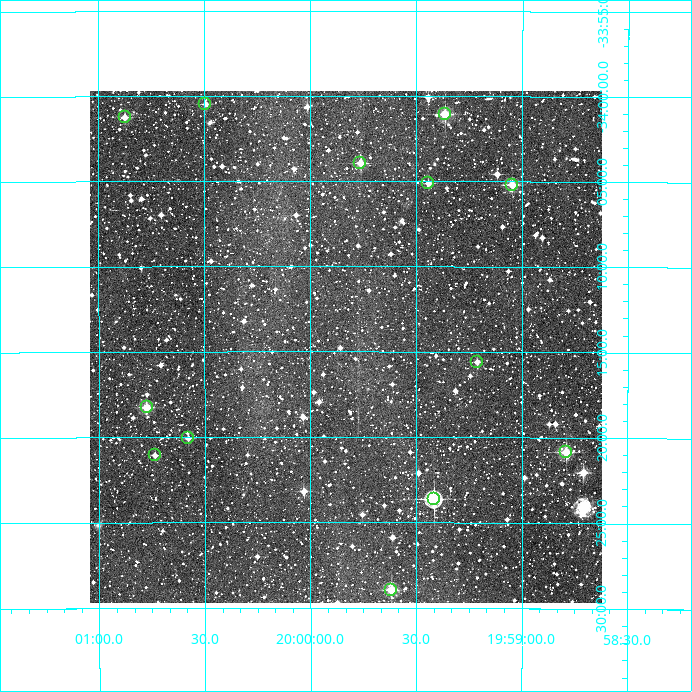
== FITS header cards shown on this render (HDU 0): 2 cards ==
NAXIS1  =                  512
NAXIS2  =                  512

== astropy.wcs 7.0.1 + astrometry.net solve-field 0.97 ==
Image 512 x 512 px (HDU 0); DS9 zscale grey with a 90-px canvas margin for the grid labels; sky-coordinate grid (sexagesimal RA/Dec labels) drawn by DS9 from the SOLVED WCS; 13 Tycho-2 reference stars matched to detected sources circled (green)
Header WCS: RA---TAN/DEC--TAN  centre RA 19:59:50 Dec -34:15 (299.96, -34.24 deg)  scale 3.52 arcsec/px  FOV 30.0' x 30.0'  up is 0 deg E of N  parity normal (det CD < 0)
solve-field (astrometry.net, Tycho-2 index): VERIFIED the header's WCS against the Tycho-2 star catalogue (verified at 2 index scales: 10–13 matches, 0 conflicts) and refined it, rather than solving blind
Solved WCS: RA---TAN-SIP/DEC--TAN-SIP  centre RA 19:59:50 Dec -34:15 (299.96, -34.25 deg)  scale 3.52 arcsec/px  FOV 30.0' x 30.0'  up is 0 deg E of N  parity normal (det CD < 0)
The solver's refit moves the header's centre by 2.6 arcsec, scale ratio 1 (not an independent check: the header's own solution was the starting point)
Tycho-2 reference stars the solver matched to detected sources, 13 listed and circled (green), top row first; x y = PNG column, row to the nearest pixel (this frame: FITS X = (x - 90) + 1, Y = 512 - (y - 91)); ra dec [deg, ICRS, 3 dp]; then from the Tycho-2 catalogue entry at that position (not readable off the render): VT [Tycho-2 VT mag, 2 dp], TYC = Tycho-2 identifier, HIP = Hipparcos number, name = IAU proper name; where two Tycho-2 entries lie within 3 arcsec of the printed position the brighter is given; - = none
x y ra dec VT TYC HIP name
205 104 300.124 -34.008 11.96 7448-8-1 - -
445 114 299.841 -34.018 10.36 7448-916-1 - -
125 117 300.219 -34.020 11.17 7448-174-1 - -
360 163 299.941 -34.065 10.76 7448-1222-1 - -
428 183 299.861 -34.086 12.00 7448-128-1 - -
512 185 299.762 -34.086 11.02 7448-1071-1 - -
477 362 299.803 -34.260 11.89 7448-152-1 - -
147 407 300.194 -34.304 10.72 7448-60-1 - -
188 438 300.144 -34.335 12.29 7448-744-1 - -
566 452 299.697 -34.348 10.73 7448-170-1 - -
155 455 300.184 -34.351 12.24 7448-836-1 - -
434 499 299.854 -34.393 9.59 7448-793-1 98388 -
391 590 299.904 -34.482 10.52 7448-1224-1 - -